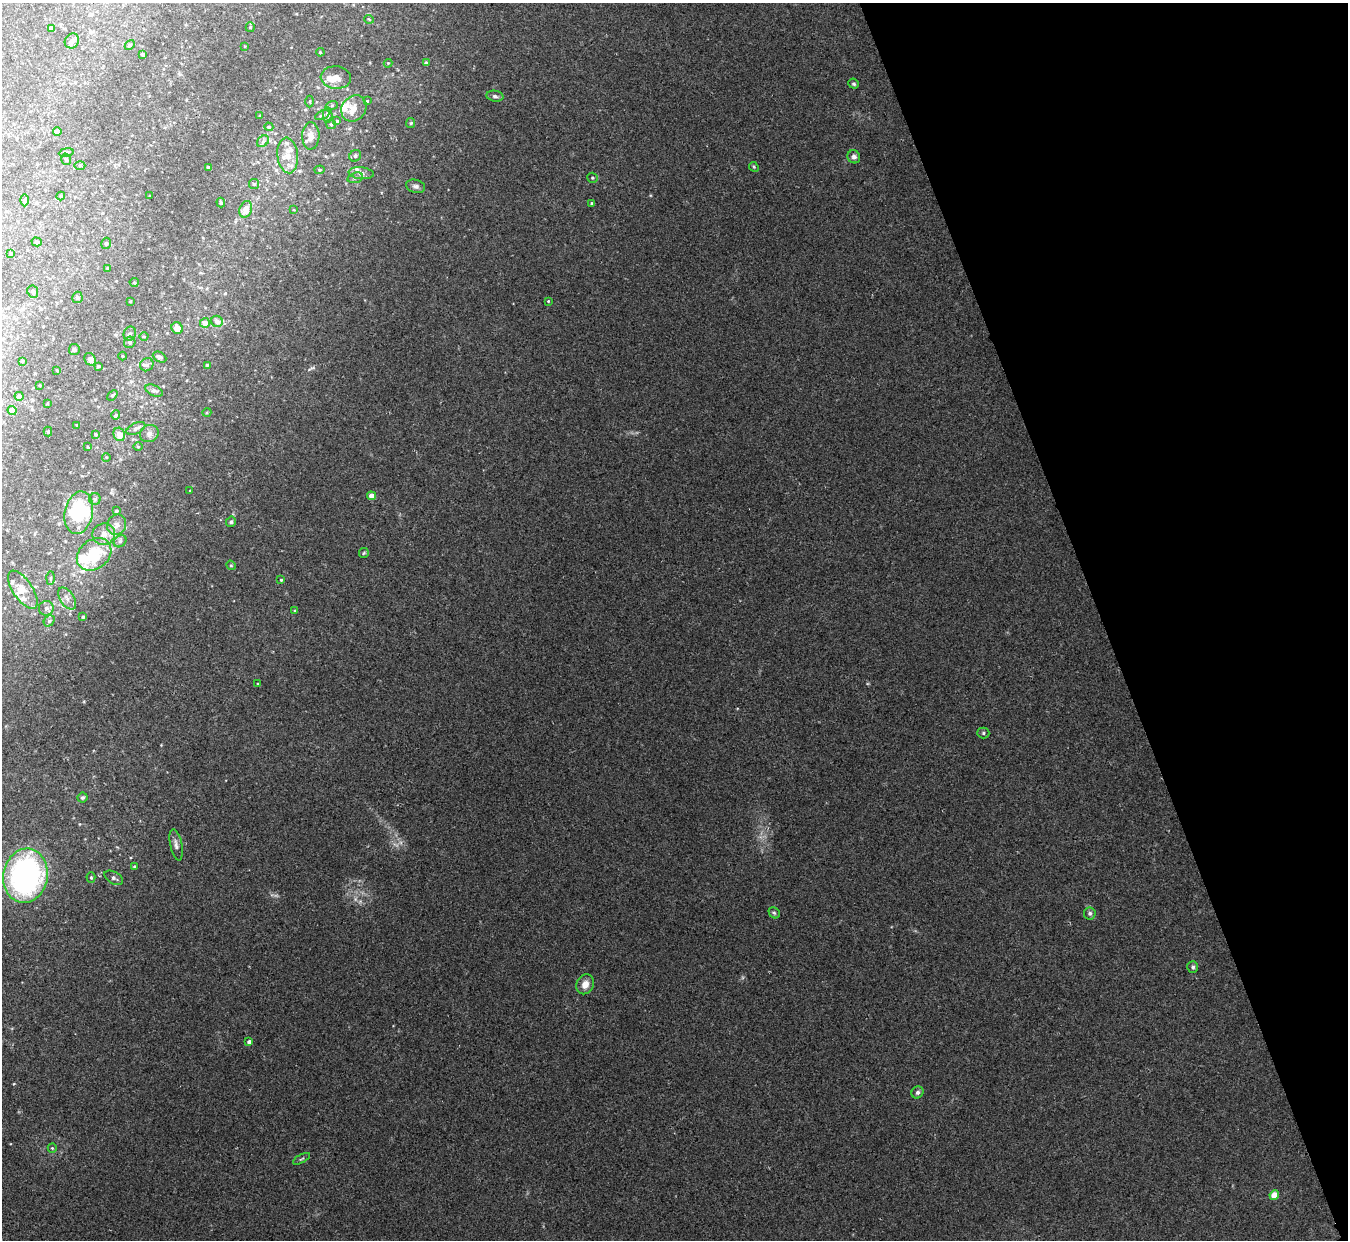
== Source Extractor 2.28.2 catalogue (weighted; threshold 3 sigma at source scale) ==
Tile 12 of 4 x 4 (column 4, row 3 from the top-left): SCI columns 4041-5386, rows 1384-2621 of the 5386 x 5370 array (HDU 1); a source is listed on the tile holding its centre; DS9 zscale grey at full resolution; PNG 1350 x 1242 px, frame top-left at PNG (2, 3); each listed source drawn as its Kron ellipse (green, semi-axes under 4 px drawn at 4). Shown black and unused: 18% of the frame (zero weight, under 2 of 3 exposures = <1% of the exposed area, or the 3 px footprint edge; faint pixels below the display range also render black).
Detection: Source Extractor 2.28.2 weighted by HDU 2 'WHT'; one run over the whole footprint, this tile lists its part. Background 0.0766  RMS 0.0068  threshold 0.0306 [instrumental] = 3 sigma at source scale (4.5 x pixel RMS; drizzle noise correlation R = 1.50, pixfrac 1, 0.05/0.05 arcsec/px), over >= 5 px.
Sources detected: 142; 2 inside a brighter object's white glare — neither listed nor drawn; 14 inside a brighter listed object's ellipse — not listed separately; the other 126 listed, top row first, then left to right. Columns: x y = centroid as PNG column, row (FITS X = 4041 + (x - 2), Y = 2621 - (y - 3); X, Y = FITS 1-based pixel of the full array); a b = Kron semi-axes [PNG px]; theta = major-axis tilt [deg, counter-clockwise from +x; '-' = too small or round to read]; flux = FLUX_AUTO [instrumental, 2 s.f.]
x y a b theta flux
369 19 5 3 - 0.5
250 27 5 4 - 0.78
51 28 4 4 - 2.4
72 41 8 7 - 2.9
130 45 5 4 - 1.3
245 46 4 2 - 0.44
320 52 4 3 - 0.54
143 55 3 3 - 1.4
388 63 4 4 - 0.69
426 63 4 4 - 1.6
336 78 15 11 -5 5.8
854 84 5 4 - 1.1
495 96 8 5 -9 1.8
310 101 6 3 -90 0.73
367 101 3 3 - 0.48
332 105 6 4 20 1.1
354 108 14 12 51 5.8
322 115 8 4 25 1.3
328 115 8 4 -87 1.5
260 116 4 3 - 0.49
337 121 4 4 - 0.79
411 123 5 4 - 0.79
331 124 5 5 - 0.98
269 127 4 4 - 1.1
57 131 4 4 - 2.8
311 136 14 8 88 5.8
263 141 7 5 44 1.6
66 152 7 3 9 1
288 155 18 10 -84 9.5
355 156 6 5 - 1.6
854 157 7 6 - 2.2
66 159 6 4 -73 1.1
80 165 5 3 - 0.74
208 167 3 3 - 0.67
754 167 5 4 - 0.81
320 170 5 4 - 0.93
361 173 12 6 -6 2.9
355 178 8 5 17 1.6
592 178 5 5 - 1
254 184 5 5 - 1.1
416 186 10 6 -16 2.1
61 196 4 4 - 0.64
150 196 3 2 - 0.45
25 200 6 4 89 1
221 203 5 4 - 0.81
592 203 4 3 - 1.3
246 209 8 6 71 7.8
294 210 4 2 - 0.49
37 242 5 4 - 1.1
106 243 6 4 74 1
11 253 3 3 - 0.7
107 268 4 3 - 0.7
134 282 4 4 - 0.71
33 292 6 5 - 1.5
77 297 6 5 - 1.1
548 301 3 3 - 0.55
130 302 4 2 - 0.52
217 321 6 5 - 4.4
205 323 5 5 - 4.8
177 328 6 5 - 6.4
130 334 7 6 - 1.9
144 337 4 3 - 0.65
130 342 6 5 - 1.4
74 349 5 5 - 1.6
122 356 4 3 - 0.5
160 357 7 5 -27 1.2
90 359 7 5 -61 3.8
22 361 3 3 - 0.73
147 365 7 6 - 1.7
207 365 4 4 - 0.63
98 366 3 3 - 0.75
57 370 4 2 - 0.57
40 385 3 3 - 0.51
154 391 9 5 -24 1.9
112 395 6 4 41 0.86
19 396 4 4 - 2.9
48 403 4 2 - 0.49
12 410 5 4 - 7.6
207 412 4 3 - 0.69
116 415 5 4 - 0.75
77 425 4 3 - 0.86
136 428 10 5 25 2.1
48 431 5 4 - 0.84
95 434 4 4 - 0.75
119 434 7 5 -66 6.5
149 434 9 8 - 2.7
88 447 3 2 - 0.41
138 447 5 3 - 0.71
106 457 4 3 - 0.49
190 491 3 2 - 0.59
371 496 4 4 - 7.1
95 499 6 5 - 1.4
116 511 4 3 - 0.83
79 513 21 14 78 43
231 522 5 5 - 1.3
117 525 10 9 - 4.2
104 534 11 10 - 5.6
120 541 7 5 42 1.7
364 553 5 5 - 0.96
94 554 19 14 38 31
231 565 5 4 - 0.87
50 578 7 4 89 1.2
281 580 4 3 - 0.71
23 590 22 9 -56 8.3
67 598 12 7 -57 4.1
46 608 7 7 - 2.5
295 611 4 3 - 0.64
83 617 4 3 - 1.1
49 621 6 5 - 1.4
258 684 3 3 - 0.65
983 733 6 5 - 1.2
83 798 5 5 - 1.2
176 845 16 6 -79 3
134 866 4 3 - 0.73
25 876 27 22 81 190
91 877 5 4 - 0.77
114 878 10 6 -29 2.1
774 913 6 5 - 1.2
1090 913 6 6 - 1.6
1193 967 6 5 - 1.5
585 984 10 8 65 5.9
249 1042 4 4 - 2.8
917 1092 6 5 - 1.8
52 1148 5 4 - 0.84
301 1159 9 3 29 0.85
1274 1195 5 4 - 11
Unlisted compact peaks at least as high as the median listed source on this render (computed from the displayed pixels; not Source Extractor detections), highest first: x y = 14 1084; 650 195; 84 701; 313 367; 131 857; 355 899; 867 684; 79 824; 161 745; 66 634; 743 978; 275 895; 10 1144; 117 847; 296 14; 393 1026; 381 193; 401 843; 12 1028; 318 87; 543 1226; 891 927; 112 493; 349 128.